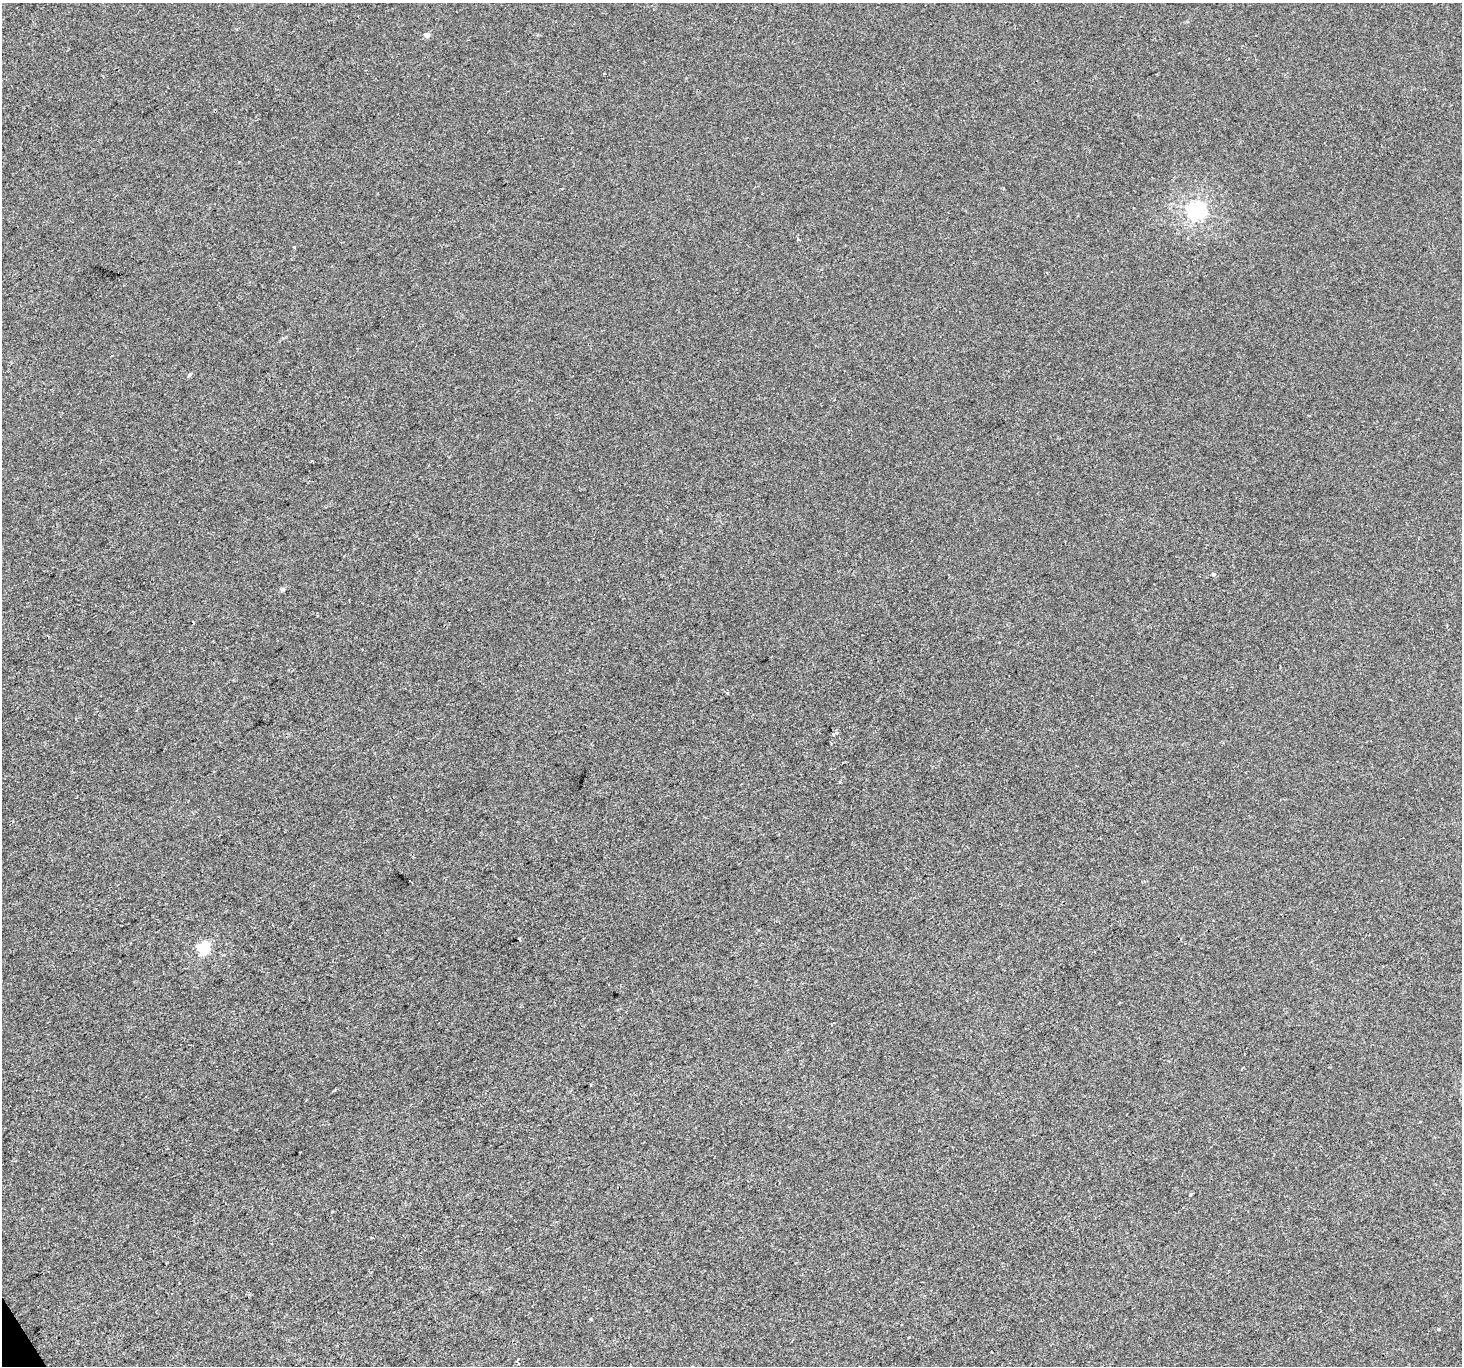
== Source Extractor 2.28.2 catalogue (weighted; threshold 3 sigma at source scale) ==
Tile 7 of 4 x 4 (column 3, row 2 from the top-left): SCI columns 2921-4380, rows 2841-4204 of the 5842 x 5741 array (HDU 1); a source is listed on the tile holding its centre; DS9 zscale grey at full resolution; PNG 1464 x 1368 px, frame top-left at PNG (2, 3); no overlay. Shown black and unused: <1% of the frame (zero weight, under 2 of 3 exposures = <1% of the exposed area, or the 3 px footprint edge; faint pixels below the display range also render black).
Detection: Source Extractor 2.28.2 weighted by HDU 2 'WHT'; one run over the whole footprint, this tile lists its part. Background 0.00199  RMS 0.0047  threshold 0.0214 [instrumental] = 3 sigma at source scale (4.5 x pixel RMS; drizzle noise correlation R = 1.50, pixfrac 1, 0.0396/0.0396 arcsec/px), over >= 5 px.
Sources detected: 16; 2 cosmic-ray / hot-pixel residue — not listed; the other 14 listed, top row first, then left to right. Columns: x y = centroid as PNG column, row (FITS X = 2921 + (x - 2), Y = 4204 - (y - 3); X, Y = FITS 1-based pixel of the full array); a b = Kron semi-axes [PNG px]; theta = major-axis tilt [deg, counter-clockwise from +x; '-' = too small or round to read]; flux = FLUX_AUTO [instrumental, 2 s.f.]
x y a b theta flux
427 35 5 4 - 3
1196 211 7 7 - 190
798 239 4 3 - 0.69
190 374 4 3 - 2.5
1214 574 3 3 - 3.8
283 589 7 5 2 0.94
193 622 3 3 - 0.65
836 733 5 5 - 1.1
519 938 3 3 - 0.9
204 948 6 5 - 55
1191 1194 3 3 - 0.98
372 1238 3 2 - 0.4
591 1319 4 3 - 0.64
908 1338 3 3 - 0.95
Unlisted compact peaks at least as high as the median listed source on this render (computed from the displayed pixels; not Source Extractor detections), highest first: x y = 294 247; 1438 1329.